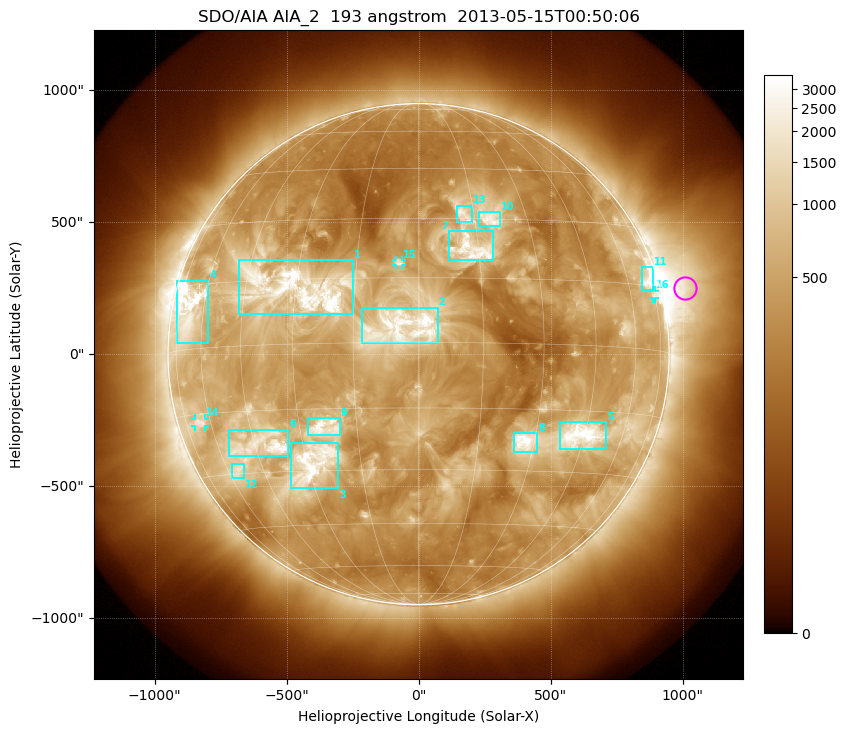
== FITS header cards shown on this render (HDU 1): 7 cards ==
TELESCOP= 'SDO/AIA'
INSTRUME= 'AIA_2'
WAVELNTH=                  193
WAVEUNIT= 'angstrom'
DATE-OBS= '2013-05-15T00:50:06.84'
CTYPE1  = 'HPLN-TAN'
CTYPE2  = 'HPLT-TAN'

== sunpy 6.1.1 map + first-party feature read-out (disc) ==
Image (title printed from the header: SDO/AIA AIA_2  193 angstrom  2013-05-15T00:50:06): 1024 x 1024 px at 2.4 arcsec/px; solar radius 949 arcsec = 396 px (full disc in frame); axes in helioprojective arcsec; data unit not stated in the header (colour bar unlabelled)
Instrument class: DISC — disc imager (sunpy class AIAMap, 193 A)
Bright regions (active regions / flare kernels): reference = the median radial profile (limb darkening/brightening removed); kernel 9 px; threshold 5 sigma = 1074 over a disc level ~380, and >= 1.15x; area >= 12 px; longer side >= 9 px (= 22 arcsec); searched inside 0.97 R_sun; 16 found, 16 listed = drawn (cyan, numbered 1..; 3 of them under ~33 arcsec drawn as corner ticks so the feature stays visible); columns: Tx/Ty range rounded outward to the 5 arcsec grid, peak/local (2 s.f.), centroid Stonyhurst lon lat
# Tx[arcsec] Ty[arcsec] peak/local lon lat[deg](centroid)
1 -685..-250 150..355 12 -30 +13
2 -215..75 40..175 5.1 -4 +4
3 -485..-305 -510..-335 9.5 -28 -28
4 -915..-795 40..280 11 -68 +9
5 535..710 -360..-255 10 +44 -21
6 -720..-495 -385..-285 5.8 -43 -23
7 115..280 355..465 6.8 +14 +22
8 360..450 -375..-300 8.7 +27 -23
9 -420..-295 -310..-240 7.1 -23 -19
10 230..310 485..540 5.2 +19 +30
11 845..890 240..330 9.6 +71 +16
12 -705..-660 -470..-415 5.6 -55 -29
13 145..205 500..565 4.9 +12 +31
14 -850..-805 -275..-245 5.6 -65 -17
15 -85..-60 335..355 4.6 -5 +19
16 885..895 210..240 4.3 +74 +13
Off-limb structures (1.02-1.3 R_sun): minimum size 162 px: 4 found; the strongest spans PA ~260..305 deg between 1.02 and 1.3 R_sun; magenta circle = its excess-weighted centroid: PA ~285 deg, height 1.1 R_sun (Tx ~1010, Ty ~250 arcsec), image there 6.7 x the reference